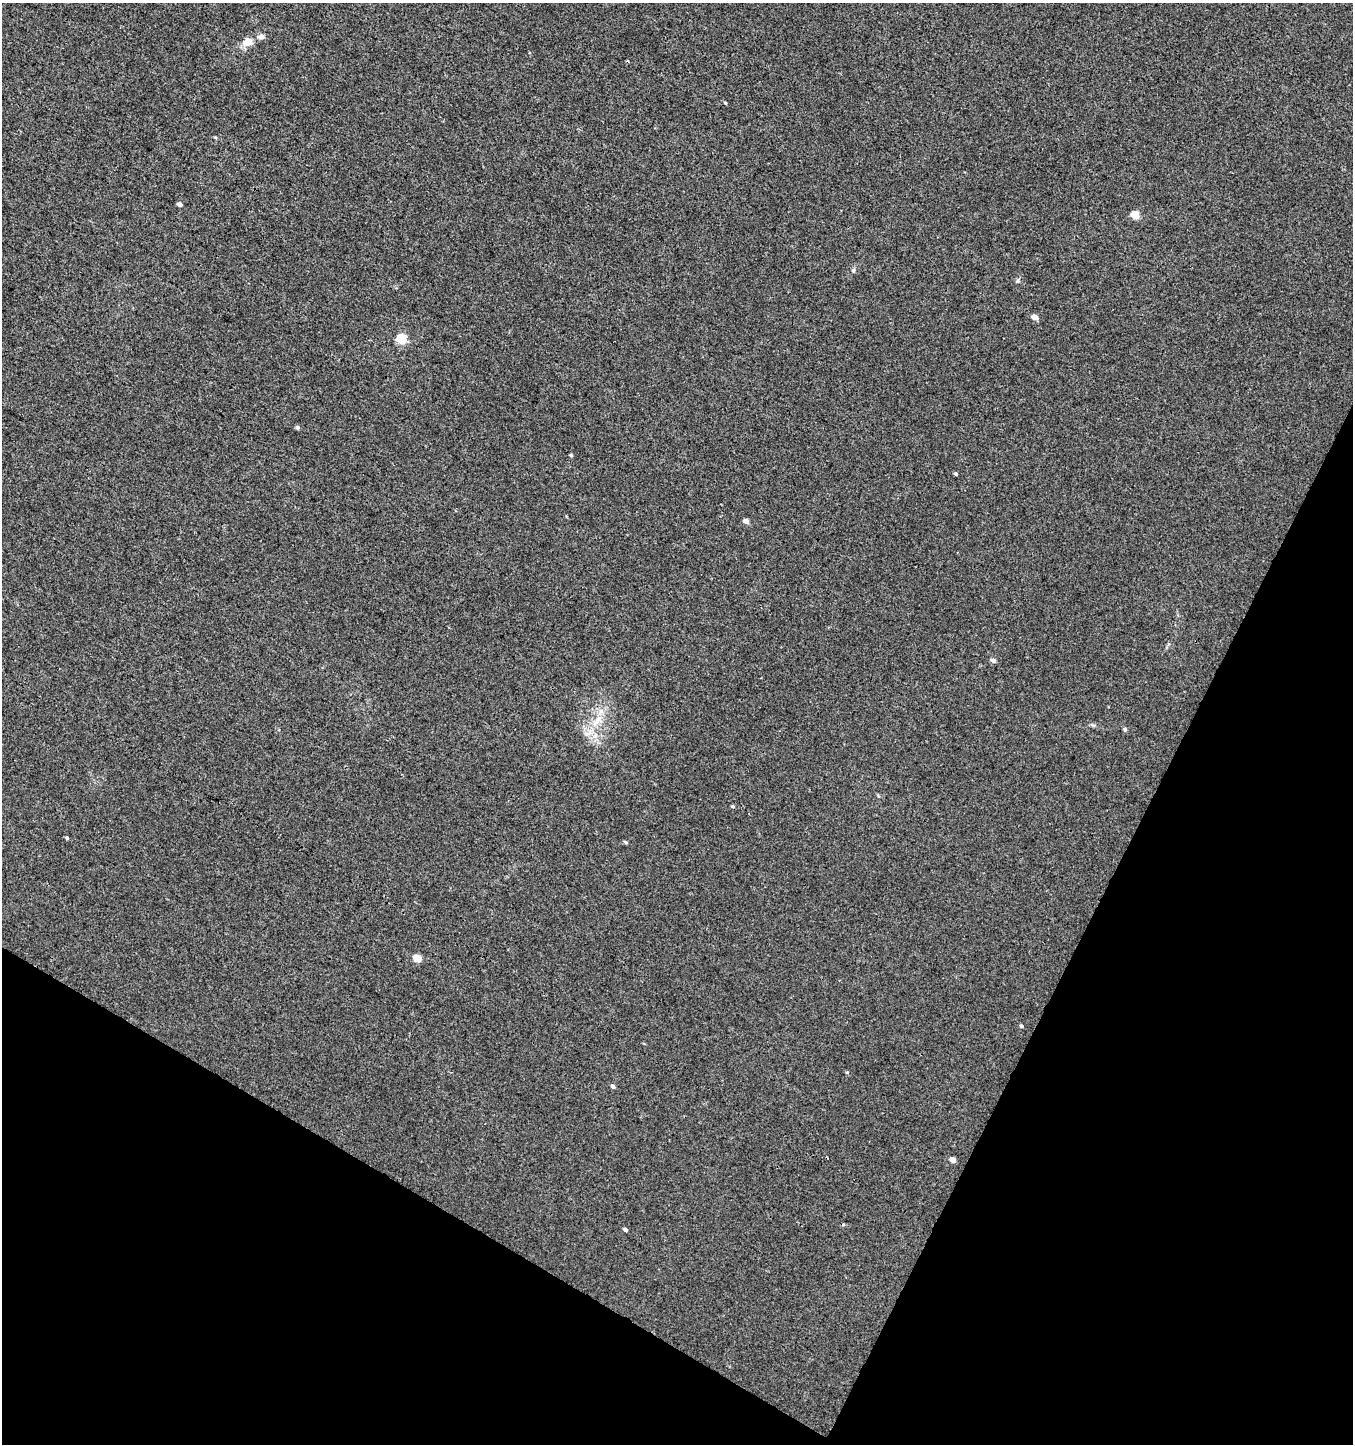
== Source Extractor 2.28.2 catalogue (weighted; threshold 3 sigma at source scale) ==
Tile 15 of 4 x 4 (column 3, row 4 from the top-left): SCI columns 2970-4320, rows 2-1443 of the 5869 x 5776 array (HDU 1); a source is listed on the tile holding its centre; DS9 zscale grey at full resolution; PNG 1355 x 1446 px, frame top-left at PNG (2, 3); no overlay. Shown black and unused: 25% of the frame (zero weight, under 3 of 4 exposures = <1% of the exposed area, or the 3 px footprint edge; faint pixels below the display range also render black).
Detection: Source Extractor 2.28.2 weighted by HDU 2 'WHT'; one run over the whole footprint, this tile lists its part. Background 0.00105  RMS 0.0035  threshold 0.0159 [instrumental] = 3 sigma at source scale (4.5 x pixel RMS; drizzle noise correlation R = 1.50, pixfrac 1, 0.0396/0.0396 arcsec/px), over >= 5 px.
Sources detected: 26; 1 cosmic-ray / hot-pixel residue — not listed; the other 25 listed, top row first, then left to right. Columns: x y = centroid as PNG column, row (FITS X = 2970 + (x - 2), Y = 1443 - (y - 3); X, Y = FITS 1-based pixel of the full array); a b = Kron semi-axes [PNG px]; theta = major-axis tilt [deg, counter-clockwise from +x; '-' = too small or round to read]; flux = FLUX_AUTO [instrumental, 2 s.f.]
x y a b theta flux
261 36 8 7 - 1.1
248 42 8 7 - 4.5
725 103 4 3 - 0.39
215 137 5 3 - 0.37
179 204 4 4 - 1.2
1135 215 5 5 - 8.8
1018 281 6 5 - 0.68
1035 317 5 4 - 2.9
401 338 5 5 - 22
297 427 5 4 - 0.72
571 455 4 4 - 0.44
956 474 4 3 - 0.52
746 521 5 4 - 2
993 660 5 4 - 1.6
597 721 19 7 52 4.5
1125 729 5 4 - 0.63
733 806 5 4 - 0.44
67 838 5 3 - 0.5
625 842 6 4 -29 0.51
417 958 5 4 - 7.6
1021 1026 4 4 - 0.53
847 1072 4 3 - 0.31
613 1086 5 4 - 0.9
953 1160 5 4 - 2.3
625 1229 4 3 - 0.77